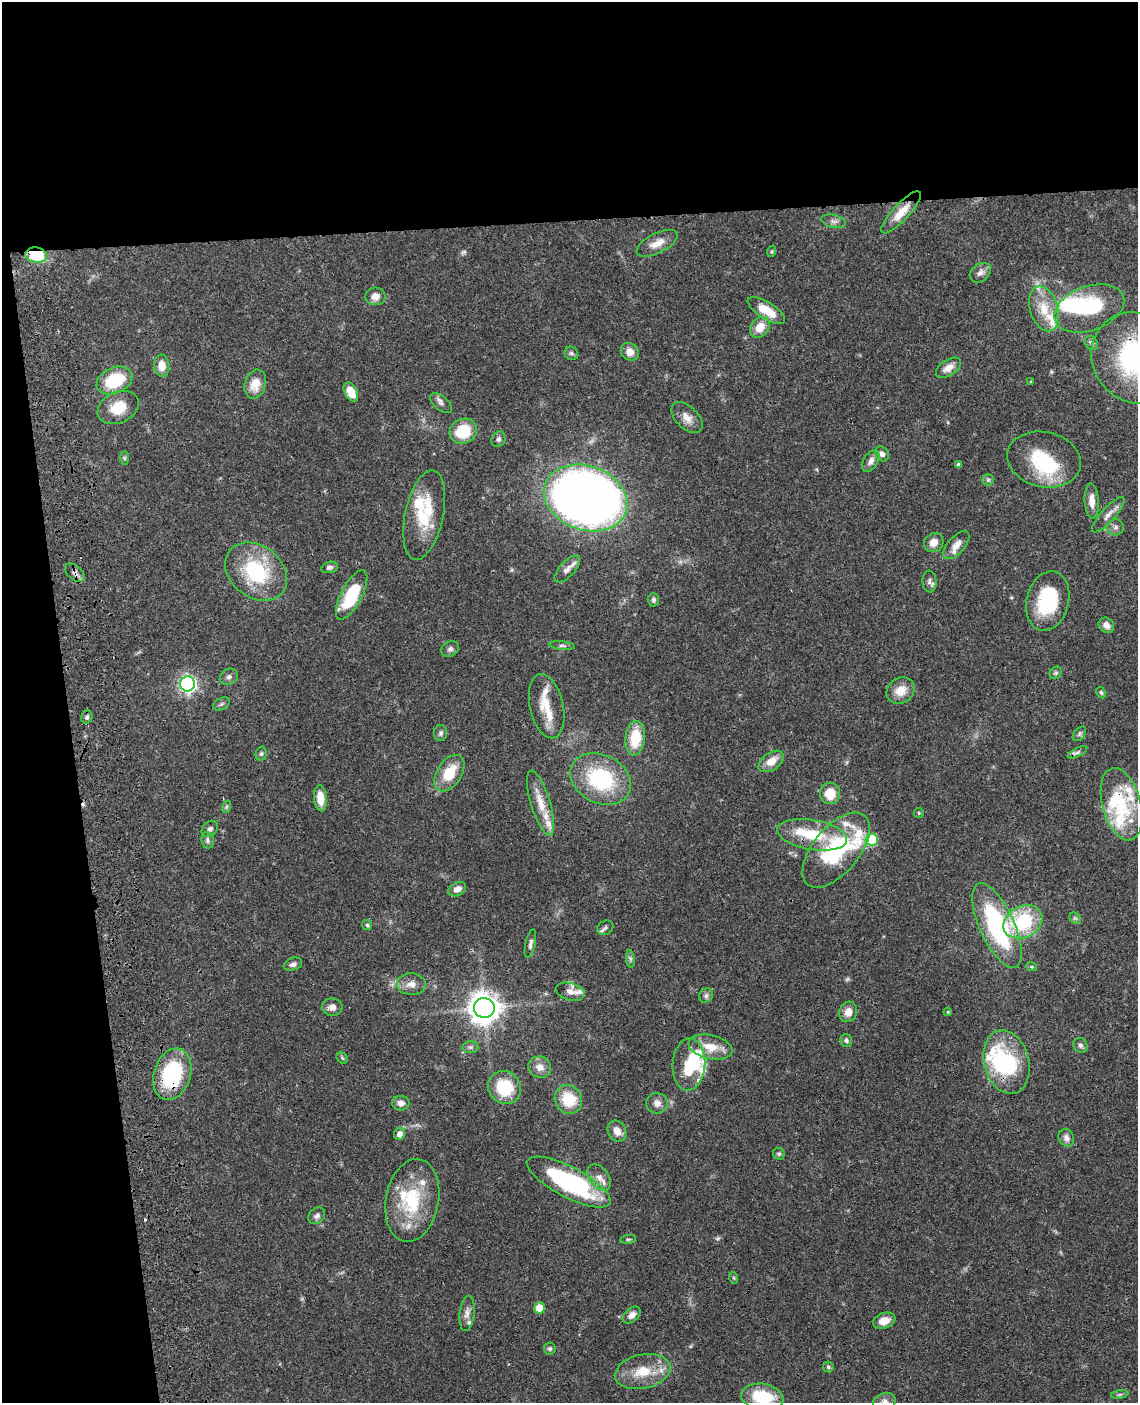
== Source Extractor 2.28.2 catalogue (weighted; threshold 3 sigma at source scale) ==
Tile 1 of 4 x 3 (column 1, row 1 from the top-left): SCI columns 119-1254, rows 3058-4458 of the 4780 x 4613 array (HDU 1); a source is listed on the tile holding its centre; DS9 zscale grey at full resolution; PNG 1140 x 1405 px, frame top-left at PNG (2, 2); each listed source drawn as its Kron ellipse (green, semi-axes under 4 px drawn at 4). Shown black and unused: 22% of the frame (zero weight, under 3 of 4 exposures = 6% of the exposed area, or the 3 px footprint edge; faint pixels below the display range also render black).
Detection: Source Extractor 2.28.2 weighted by HDU 2 'WHT'; one run over the whole footprint, this tile lists its part. Background 0.0453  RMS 0.0029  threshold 0.0129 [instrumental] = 3 sigma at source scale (4.5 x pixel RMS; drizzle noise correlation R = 1.50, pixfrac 1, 0.05/0.05 arcsec/px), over >= 5 px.
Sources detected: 156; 3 too faint to see at this stretch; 4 inside a brighter object's white glare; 1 cosmic-ray / hot-pixel residue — neither listed nor drawn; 21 inside a brighter listed object's ellipse — not listed separately; the other 127 listed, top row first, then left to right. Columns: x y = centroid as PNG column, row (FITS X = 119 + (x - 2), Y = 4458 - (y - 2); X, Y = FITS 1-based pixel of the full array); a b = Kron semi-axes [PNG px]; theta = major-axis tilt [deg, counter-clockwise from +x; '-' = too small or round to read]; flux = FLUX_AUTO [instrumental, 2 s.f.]
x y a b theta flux
901 212 27 8 47 4.8
834 221 12 6 -13 1.1
657 243 22 9 27 3.5
772 251 6 4 71 0.34
36 255 11 7 -10 10
980 273 11 8 37 1.6
375 296 10 9 - 1.9
1089 308 36 22 20 22
1044 309 23 14 -73 6.9
766 310 21 8 -32 6.1
760 327 11 8 51 4.4
1091 343 7 6 - 0.76
630 352 9 8 - 2.2
571 353 7 6 - 0.71
1135 358 47 42 -58 48
162 366 11 7 -83 3.3
948 368 14 8 33 2.5
114 380 19 13 25 13
1031 382 4 3 - 0.31
255 384 15 10 74 4.4
351 392 10 6 -61 4.5
441 403 13 6 -41 1.2
118 408 21 15 25 7.1
687 418 19 11 -45 2.7
463 431 14 12 27 9.8
498 439 8 7 - 0.89
882 454 8 6 -58 1.1
124 458 7 4 -89 0.44
1044 459 37 27 -13 17
871 461 12 7 59 1.6
959 465 4 4 - 0.92
988 480 6 5 - 0.55
586 498 43 32 -20 270
1092 501 18 7 -87 2.8
424 515 45 19 78 14
1108 515 23 7 48 2.2
1116 527 8 8 - 1
934 543 10 9 - 2.5
956 545 17 8 48 2.4
329 567 8 5 15 0.86
567 569 17 7 47 1.9
256 572 34 26 -39 21
75 573 11 7 -40 1.3
929 582 11 7 -86 1
352 595 27 10 62 15
653 600 7 5 -88 0.71
1048 601 30 21 76 18
1106 625 8 7 - 1.6
562 646 12 4 -6 0.67
450 649 9 7 30 0.89
1056 673 7 5 46 0.55
229 677 9 7 31 0.91
188 684 7 7 - 94
900 691 15 12 35 4.1
1101 692 6 4 -62 0.42
221 704 9 5 27 0.69
547 706 32 16 -77 6.4
87 717 7 5 74 0.85
441 733 8 6 87 0.77
1079 734 8 5 50 0.66
635 738 17 10 84 9.3
1077 752 11 4 27 0.74
261 754 7 5 75 0.57
771 761 14 8 34 3.4
449 773 20 12 57 7.8
601 779 32 24 -27 25
830 793 10 10 - 5.5
320 798 13 6 -85 4.5
541 803 33 9 -73 5.2
1122 804 37 19 -75 14
226 807 6 4 72 0.43
919 813 5 4 - 0.33
210 829 9 7 45 0.97
812 835 35 15 -10 12
207 840 8 6 -82 0.82
872 840 6 6 - 15
836 850 45 23 50 30
457 889 9 6 28 1.9
1075 918 6 5 - 0.51
1023 922 20 15 28 21
367 925 5 5 - 0.44
997 926 46 17 -66 39
605 928 8 7 - 0.83
530 944 14 5 78 1
630 959 9 4 -82 0.62
293 964 9 6 19 1.1
1032 967 5 3 - 0.34
411 984 14 11 -3 2.6
570 992 15 8 -15 1.9
706 996 7 7 - 0.8
332 1007 10 9 - 1.6
484 1008 10 10 - 420
848 1012 10 9 - 2.6
948 1012 4 3 - 0.26
846 1040 7 5 -67 0.65
1080 1045 8 6 -47 0.73
470 1047 8 6 0 0.69
710 1047 22 12 -12 5.3
342 1058 6 5 - 0.42
1006 1062 32 22 -75 25
689 1064 26 16 86 11
540 1067 11 10 - 2.5
172 1074 26 18 72 25
505 1088 17 15 -48 12
568 1099 15 13 -59 9.4
401 1103 9 7 -2 1.4
657 1103 11 10 - 1.7
617 1131 11 8 -59 2.4
400 1134 6 5 - 1.7
1066 1138 9 7 -65 1.5
779 1154 6 5 - 0.48
599 1177 15 9 -52 2.3
569 1182 46 15 -27 42
412 1200 42 26 79 18
317 1216 9 7 43 1
628 1239 8 4 8 0.46
734 1278 6 4 -71 0.35
539 1308 5 5 - 5.8
467 1313 18 7 83 1.8
632 1315 10 6 41 1.5
884 1321 11 7 20 3
550 1349 6 6 - 0.59
828 1367 5 5 - 0.51
643 1371 28 17 12 8.2
1120 1395 9 4 9 0.58
762 1397 21 13 -9 12
884 1402 12 8 15 1.5
Overlapping masked pixels (flux is a lower limit): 6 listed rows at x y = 36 255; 1135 358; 586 498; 75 573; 812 835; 172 1074
Isophote crosses this tile's border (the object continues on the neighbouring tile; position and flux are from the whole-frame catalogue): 3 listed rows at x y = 1135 358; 762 1397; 884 1402